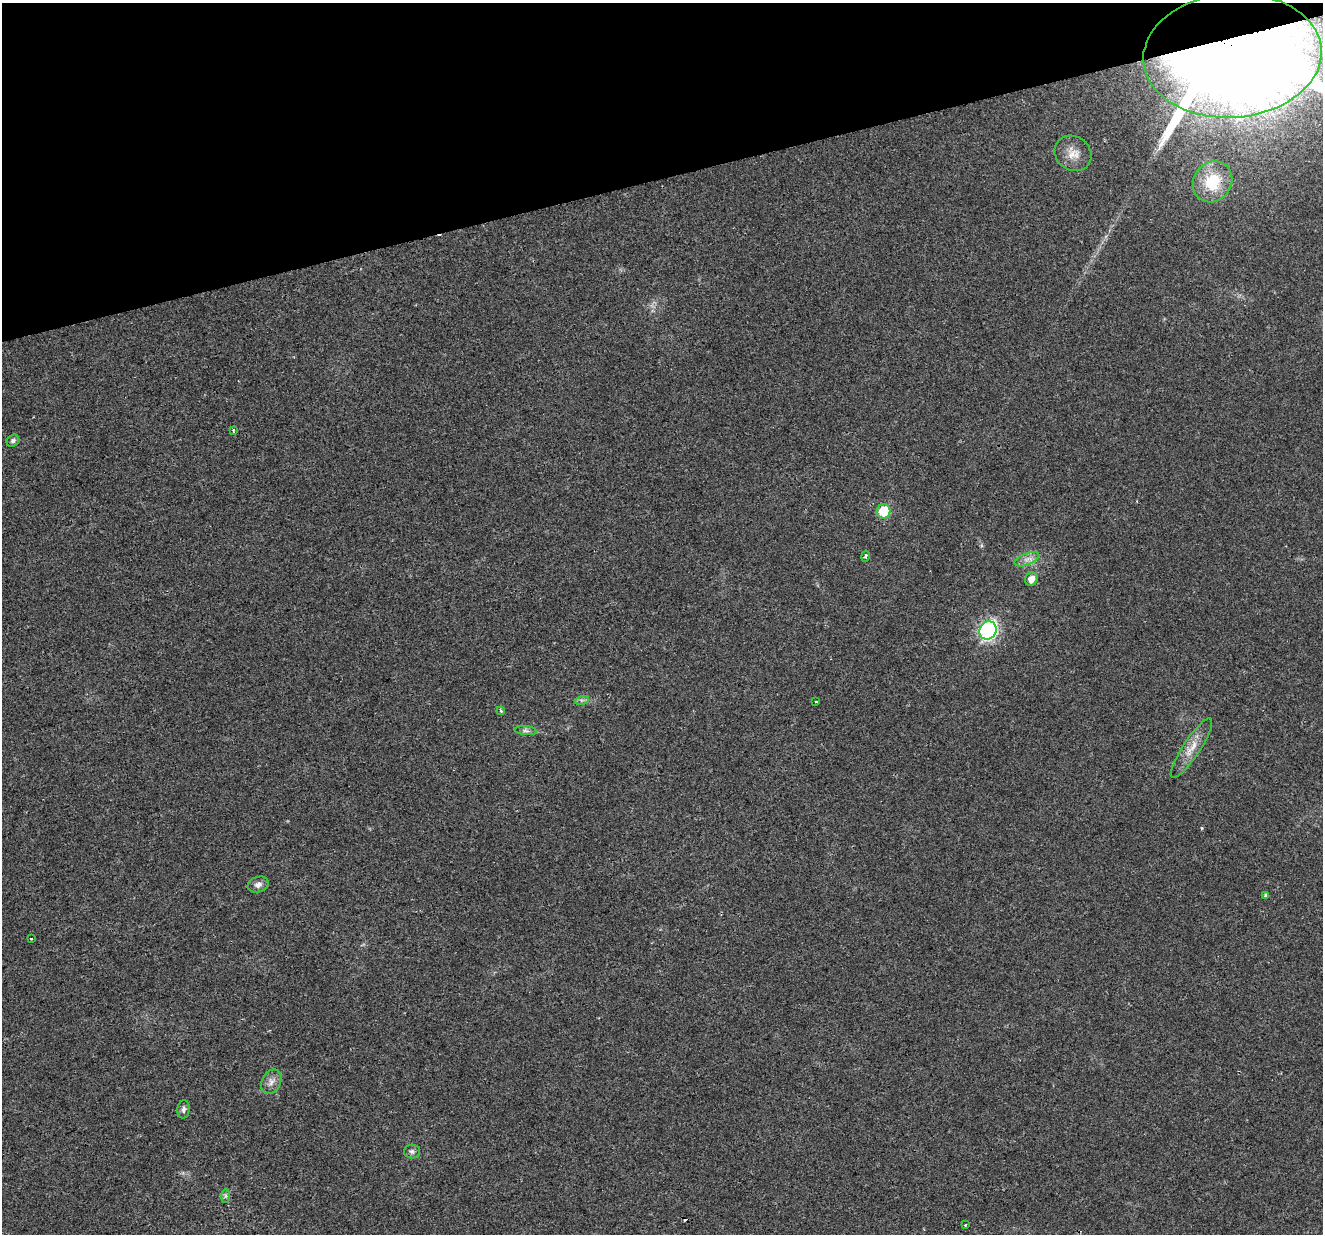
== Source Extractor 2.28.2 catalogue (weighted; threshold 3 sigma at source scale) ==
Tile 3 of 4 x 4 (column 3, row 1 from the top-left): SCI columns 2642-3962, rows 3756-4987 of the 5284 x 5097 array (HDU 1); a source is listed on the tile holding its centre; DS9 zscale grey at full resolution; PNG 1325 x 1236 px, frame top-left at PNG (2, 3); each listed source drawn as its Kron ellipse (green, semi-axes under 4 px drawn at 4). Shown black and unused: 14% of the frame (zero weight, under 2 of 3 exposures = <1% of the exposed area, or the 3 px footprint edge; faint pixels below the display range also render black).
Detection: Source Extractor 2.28.2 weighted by HDU 2 'WHT'; one run over the whole footprint, this tile lists its part. Background 0.0261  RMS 0.0056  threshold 0.0253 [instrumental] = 3 sigma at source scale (4.5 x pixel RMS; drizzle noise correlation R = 1.50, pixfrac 1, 0.0396/0.0396 arcsec/px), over >= 5 px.
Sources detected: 24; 1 cosmic-ray / hot-pixel residue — neither listed nor drawn; the other 23 listed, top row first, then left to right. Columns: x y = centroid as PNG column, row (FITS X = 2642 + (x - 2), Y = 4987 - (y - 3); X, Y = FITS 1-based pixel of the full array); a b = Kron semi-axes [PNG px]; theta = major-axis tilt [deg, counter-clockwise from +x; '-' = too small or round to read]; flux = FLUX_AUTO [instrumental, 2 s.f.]
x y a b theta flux
1232 55 89 62 4 2300
1073 153 19 17 -35 7.6
1213 182 21 19 54 22
233 430 3 3 - 0.9
13 441 7 5 41 1.7
883 511 7 7 - 21
865 556 6 3 78 0.84
1027 559 13 6 21 3.2
1031 579 7 6 - 4.2
988 630 9 8 - 140
582 700 7 4 17 1.3
816 701 3 2 - 0.7
501 711 4 3 - 0.6
526 731 11 4 -5 1.7
1191 748 35 8 57 8.9
258 884 11 7 18 2.6
1265 896 4 4 - 1.3
31 939 3 3 - 2.6
271 1082 13 9 63 3.8
183 1109 9 6 83 1.8
412 1151 8 7 - 1.7
226 1196 7 4 89 1.1
965 1225 3 2 - 0.49
Overlapping masked pixels (flux is a lower limit): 1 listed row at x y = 1232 55
Isophote crosses this tile's border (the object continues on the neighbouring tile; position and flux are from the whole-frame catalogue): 1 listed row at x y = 1232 55
Unlisted compact peaks at least as high as the median listed source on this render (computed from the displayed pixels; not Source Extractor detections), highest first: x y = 1202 828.